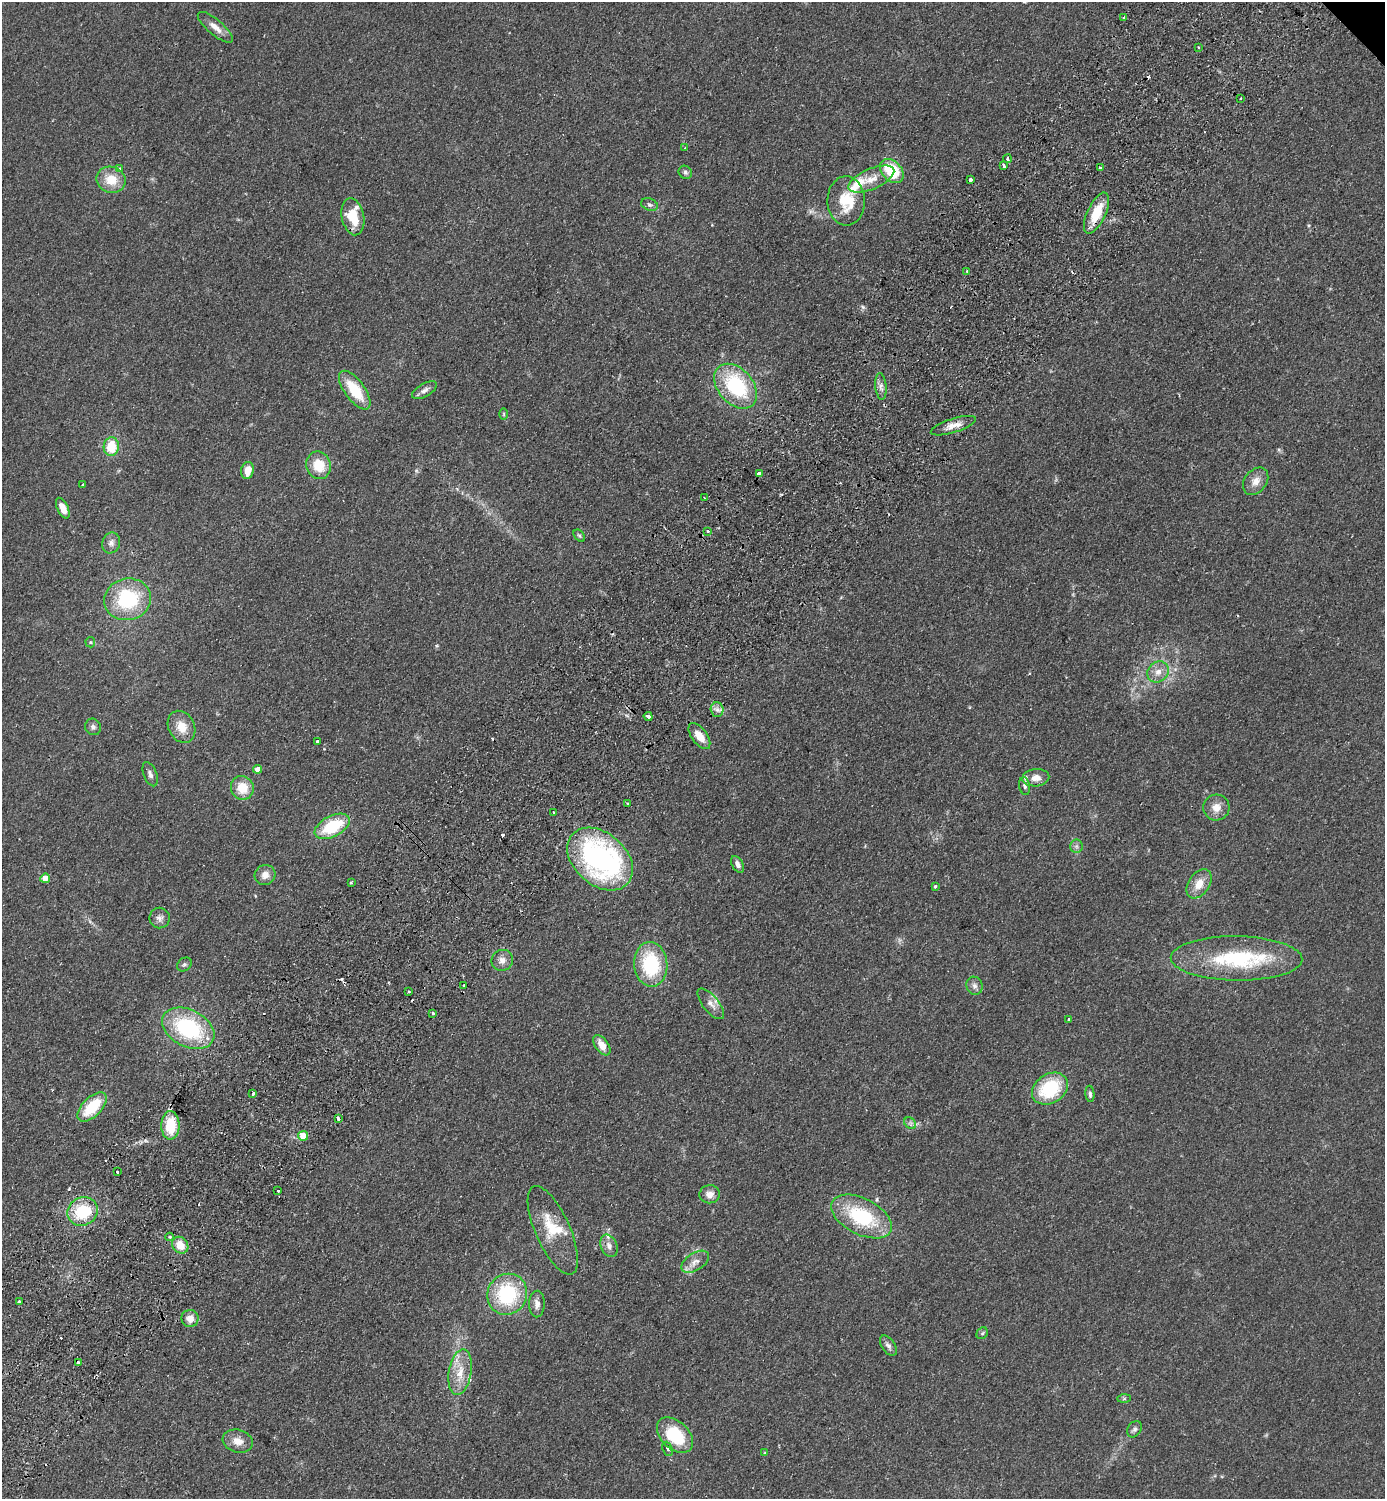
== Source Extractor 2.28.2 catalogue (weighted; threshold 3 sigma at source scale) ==
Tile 7 of 4 x 4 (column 3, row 2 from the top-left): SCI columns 3108-4490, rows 3036-4532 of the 6074 x 6069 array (HDU 1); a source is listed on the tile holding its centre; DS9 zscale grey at full resolution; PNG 1387 x 1501 px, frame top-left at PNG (2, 2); each listed source drawn as its Kron ellipse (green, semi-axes under 4 px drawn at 4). Shown black and unused: <1% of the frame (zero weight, under 2 of 3 exposures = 3% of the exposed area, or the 3 px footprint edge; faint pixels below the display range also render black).
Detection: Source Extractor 2.28.2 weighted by HDU 2 'WHT'; one run over the whole footprint, this tile lists its part. Background 0.0793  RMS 0.0085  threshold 0.0385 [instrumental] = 3 sigma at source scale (4.5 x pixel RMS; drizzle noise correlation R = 1.50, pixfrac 1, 0.05/0.05 arcsec/px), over >= 5 px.
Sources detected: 121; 8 cosmic-ray / hot-pixel residue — neither listed nor drawn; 6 inside a brighter listed object's ellipse — not listed separately; the other 107 listed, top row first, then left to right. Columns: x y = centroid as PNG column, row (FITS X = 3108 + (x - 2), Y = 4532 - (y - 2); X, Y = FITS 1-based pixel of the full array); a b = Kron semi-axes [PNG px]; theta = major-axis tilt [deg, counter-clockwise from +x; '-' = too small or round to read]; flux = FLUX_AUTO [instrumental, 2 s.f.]
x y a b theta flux
1124 17 4 3 - 1.2
215 27 22 7 -40 7.8
1199 47 3 3 - 2.1
1240 99 3 3 - 2.8
685 147 3 2 - 0.63
1007 159 4 3 - 1.1
1003 166 4 3 - 3.9
120 168 4 4 - 1.8
1100 168 4 3 - 4.2
892 171 14 9 -45 36
685 172 7 6 - 2
871 179 24 10 23 12
111 180 15 13 -20 17
970 180 3 3 - 2.1
846 201 24 18 -88 29
650 205 8 6 -22 2.3
1096 213 22 9 65 24
353 217 19 11 -79 27
967 271 3 3 - 1
736 386 26 17 -49 70
881 386 13 5 -84 4
355 390 23 10 -54 30
424 390 14 6 30 3.9
504 414 6 4 90 0.94
953 426 23 7 18 7.9
111 447 9 7 86 23
319 465 14 12 -70 19
247 470 8 6 78 9.4
759 473 4 3 - 15
1256 481 15 11 52 8.1
83 485 3 2 - 0.9
704 498 2 2 - 0.9
63 508 11 5 -64 9.4
708 531 3 3 - 1.1
579 536 7 5 -49 1.3
111 543 10 8 70 4.2
128 599 24 20 14 57
90 642 5 5 - 1.1
1158 672 11 9 42 7.2
717 710 7 6 - 3.4
648 717 4 3 - 5.3
93 727 8 7 - 2.8
181 727 16 13 -63 13
699 736 15 7 -54 11
317 742 4 3 - 2.9
257 769 4 4 - 5.9
150 774 13 6 -69 3.3
1036 778 13 8 5 8
1025 786 9 5 -79 2.1
242 788 12 11 - 16
628 803 4 2 - 0.79
1216 807 13 13 - 8.8
554 812 3 2 - 1
332 826 19 10 27 40
1076 846 7 6 - 2.3
600 859 37 26 -41 200
738 864 9 5 -62 3.7
265 875 10 10 - 6.6
45 878 5 4 - 12
351 882 3 2 - 1.1
1199 884 16 10 56 11
935 886 3 3 - 1.3
160 918 10 10 - 4.2
1236 958 66 22 -1 81
502 960 11 10 - 5.6
184 964 8 6 35 1.9
651 964 22 16 -85 56
464 985 3 2 - 0.75
974 986 9 8 - 3.8
409 992 3 3 - 1.1
711 1004 19 8 -51 6.1
433 1013 3 3 - 2.5
1069 1019 3 3 - 0.86
188 1028 28 18 -27 79
602 1045 11 6 -54 10
1050 1089 19 14 32 49
253 1093 3 3 - 5.1
1090 1094 8 4 -85 2.1
92 1107 18 9 45 32
338 1119 4 3 - 14
910 1123 7 5 -45 2
170 1125 14 9 89 26
303 1136 5 5 - 14
117 1172 3 3 - 4
278 1191 3 3 - 1.4
710 1194 10 9 - 5.9
83 1211 15 14 - 36
861 1216 33 18 -27 62
553 1230 48 17 -66 30
170 1237 4 4 - 1.6
180 1245 9 7 -49 13
609 1246 12 8 -67 5.6
695 1262 15 8 33 6.9
507 1294 21 19 58 65
19 1302 3 3 - 6.2
537 1304 13 8 89 5.2
190 1318 8 8 - 7.3
982 1333 6 5 - 1.3
888 1346 11 6 -56 3.5
78 1363 3 3 - 6.5
460 1372 23 11 80 16
1124 1399 7 4 1 1.3
1134 1429 9 6 56 2.5
675 1435 21 14 -43 41
238 1441 15 11 -16 8.6
667 1449 7 5 -69 1.9
765 1453 3 3 - 1.2
Overlapping masked pixels (flux is a lower limit): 1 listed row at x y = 1096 213
Unlisted compact peaks at least as high as the median listed source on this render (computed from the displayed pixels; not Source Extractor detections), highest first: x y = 863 307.